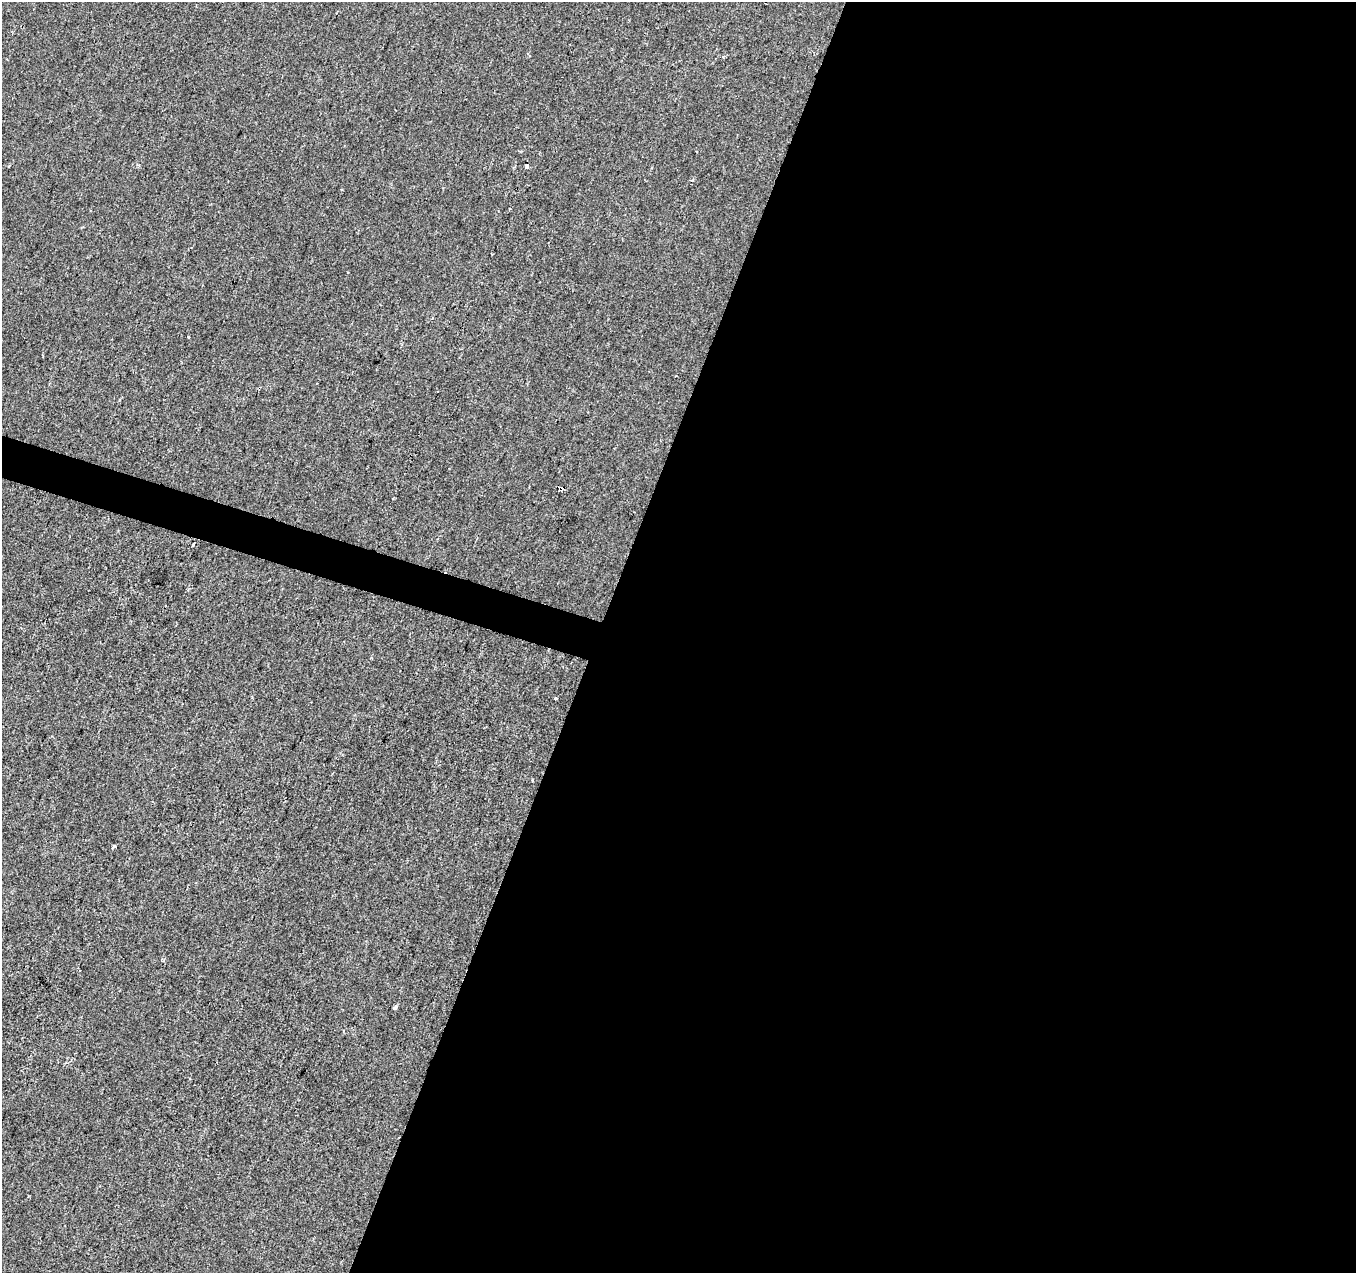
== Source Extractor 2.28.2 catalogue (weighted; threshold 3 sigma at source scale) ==
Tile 12 of 4 x 4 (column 4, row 3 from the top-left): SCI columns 4069-5422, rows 1548-2818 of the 5422 x 5573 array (HDU 1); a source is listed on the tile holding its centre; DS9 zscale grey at full resolution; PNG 1358 x 1275 px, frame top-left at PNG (2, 2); no overlay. Shown black and unused: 57% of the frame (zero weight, under 2 of 3 exposures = <1% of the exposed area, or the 3 px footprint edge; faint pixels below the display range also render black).
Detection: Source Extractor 2.28.2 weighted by HDU 2 'WHT'; one run over the whole footprint, this tile lists its part. Background -5.66e-04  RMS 0.0041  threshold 0.0187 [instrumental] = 3 sigma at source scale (4.5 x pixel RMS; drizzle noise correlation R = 1.50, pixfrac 1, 0.0396/0.0396 arcsec/px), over >= 5 px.
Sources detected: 11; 4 cosmic-ray / hot-pixel residue — not listed; the other 7 listed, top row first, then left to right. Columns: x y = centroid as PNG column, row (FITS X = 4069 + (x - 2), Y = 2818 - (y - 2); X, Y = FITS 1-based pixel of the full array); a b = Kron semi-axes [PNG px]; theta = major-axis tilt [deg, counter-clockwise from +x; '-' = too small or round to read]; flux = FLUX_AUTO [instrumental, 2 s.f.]
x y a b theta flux
723 56 5 3 - 0.91
527 166 4 4 - 3.2
188 337 4 2 - 0.32
561 488 4 3 - 43
555 699 3 3 - 0.5
114 847 4 3 - 2
395 1007 5 3 - 2.4
Overlapping masked pixels (flux is a lower limit): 1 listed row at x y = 561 488